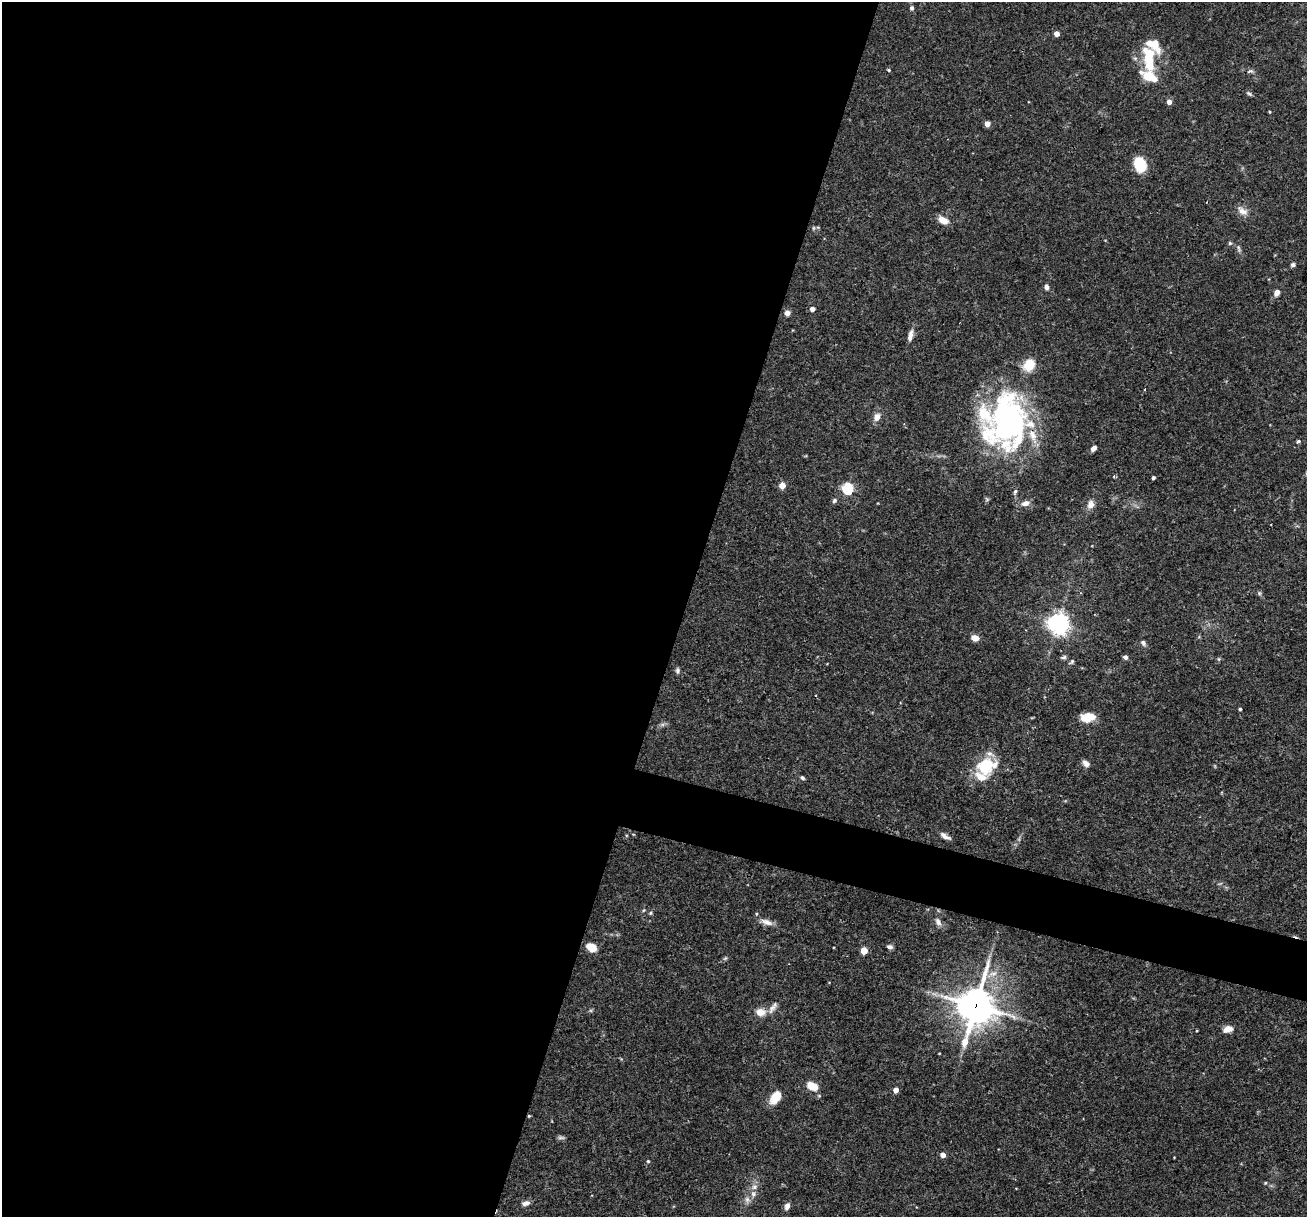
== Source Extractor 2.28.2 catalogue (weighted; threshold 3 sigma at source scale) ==
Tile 5 of 4 x 4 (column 1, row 2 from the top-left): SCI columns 1-1305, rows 2682-3896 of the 5220 x 5237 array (HDU 1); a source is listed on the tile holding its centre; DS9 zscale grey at full resolution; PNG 1309 x 1219 px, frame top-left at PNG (2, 2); no overlay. Shown black and unused: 55% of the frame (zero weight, under 3 of 4 exposures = <1% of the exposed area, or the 3 px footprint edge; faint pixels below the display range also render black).
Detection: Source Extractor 2.28.2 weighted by HDU 2 'WHT'; one run over the whole footprint, this tile lists its part. Background 0.0756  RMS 0.0036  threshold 0.016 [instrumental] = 3 sigma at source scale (4.5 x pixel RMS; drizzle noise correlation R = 1.50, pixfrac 1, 0.05/0.05 arcsec/px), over >= 5 px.
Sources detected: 83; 1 too faint to see at this stretch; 2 inside a brighter object's white glare — not listed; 8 inside a brighter listed object's ellipse — not listed separately; the other 72 listed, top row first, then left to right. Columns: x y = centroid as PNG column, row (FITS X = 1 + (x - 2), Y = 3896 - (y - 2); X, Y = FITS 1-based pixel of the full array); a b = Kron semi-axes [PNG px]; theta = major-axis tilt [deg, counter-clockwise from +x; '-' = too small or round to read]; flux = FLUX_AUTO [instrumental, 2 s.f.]
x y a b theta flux
912 8 5 5 - 0.98
1057 34 5 4 - 2.4
1149 54 18 14 -69 9.7
889 70 4 3 - 0.44
1250 71 8 5 1 0.8
1149 76 24 12 -26 7.8
1249 93 8 4 -27 0.71
1169 102 5 4 - 2.2
1270 112 4 3 - 0.3
987 124 4 4 - 3.4
1140 165 16 11 -71 9.9
1242 211 16 9 -25 2.7
943 220 10 6 -27 4.1
813 228 6 3 71 0.4
1230 243 6 5 - 0.52
1293 265 6 5 - 0.76
1046 287 6 5 - 1.2
1277 293 8 6 61 1.7
812 309 4 4 - 2.3
787 313 6 5 - 1.7
910 335 16 6 78 2
877 417 9 7 68 2.5
1013 422 70 43 81 90
1298 441 5 4 - 0.53
1094 448 6 4 46 1.7
1153 478 3 3 - 0.73
782 485 5 4 - 5.1
848 488 5 5 - 38
1015 491 7 4 63 0.65
834 500 7 5 47 0.79
1025 503 11 7 14 2
1091 505 10 8 71 2.4
1259 593 6 4 90 0.54
1058 623 7 7 - 240
975 638 7 6 - 2.9
1143 643 8 5 -61 0.92
1064 657 8 5 19 0.7
1125 657 5 5 - 0.83
1219 659 6 4 -90 0.45
1072 662 8 5 45 0.68
677 671 8 5 90 0.79
1240 709 3 3 - 0.49
1087 717 12 7 6 8.7
1086 763 10 6 -50 1.4
984 767 29 20 -7 12
802 778 6 4 -34 0.67
945 836 13 5 -31 1.7
644 910 5 3 - 0.35
650 913 5 5 - 0.5
767 922 17 7 -19 2.4
938 922 11 7 -63 1.6
890 947 8 5 -5 0.94
591 948 8 7 - 6
864 951 5 4 - 7.6
725 958 7 4 36 0.59
975 1006 16 13 75 630
773 1008 19 7 55 2.2
760 1012 13 10 -10 3.2
1227 1029 10 7 15 3
939 1053 4 2 - 0.24
812 1086 13 8 -27 5.1
896 1090 4 4 - 2.5
775 1097 15 8 53 6.4
529 1116 4 4 - 0.37
561 1138 10 4 0 0.71
943 1155 4 4 - 2.7
648 1161 4 4 - 0.43
1265 1183 5 3 - 0.3
754 1187 9 7 44 1.6
747 1199 9 6 -75 1.4
526 1203 10 6 14 1.4
787 1206 7 5 68 1.8
Overlapping masked pixels (flux is a lower limit): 3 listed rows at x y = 1013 422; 975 1006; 529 1116